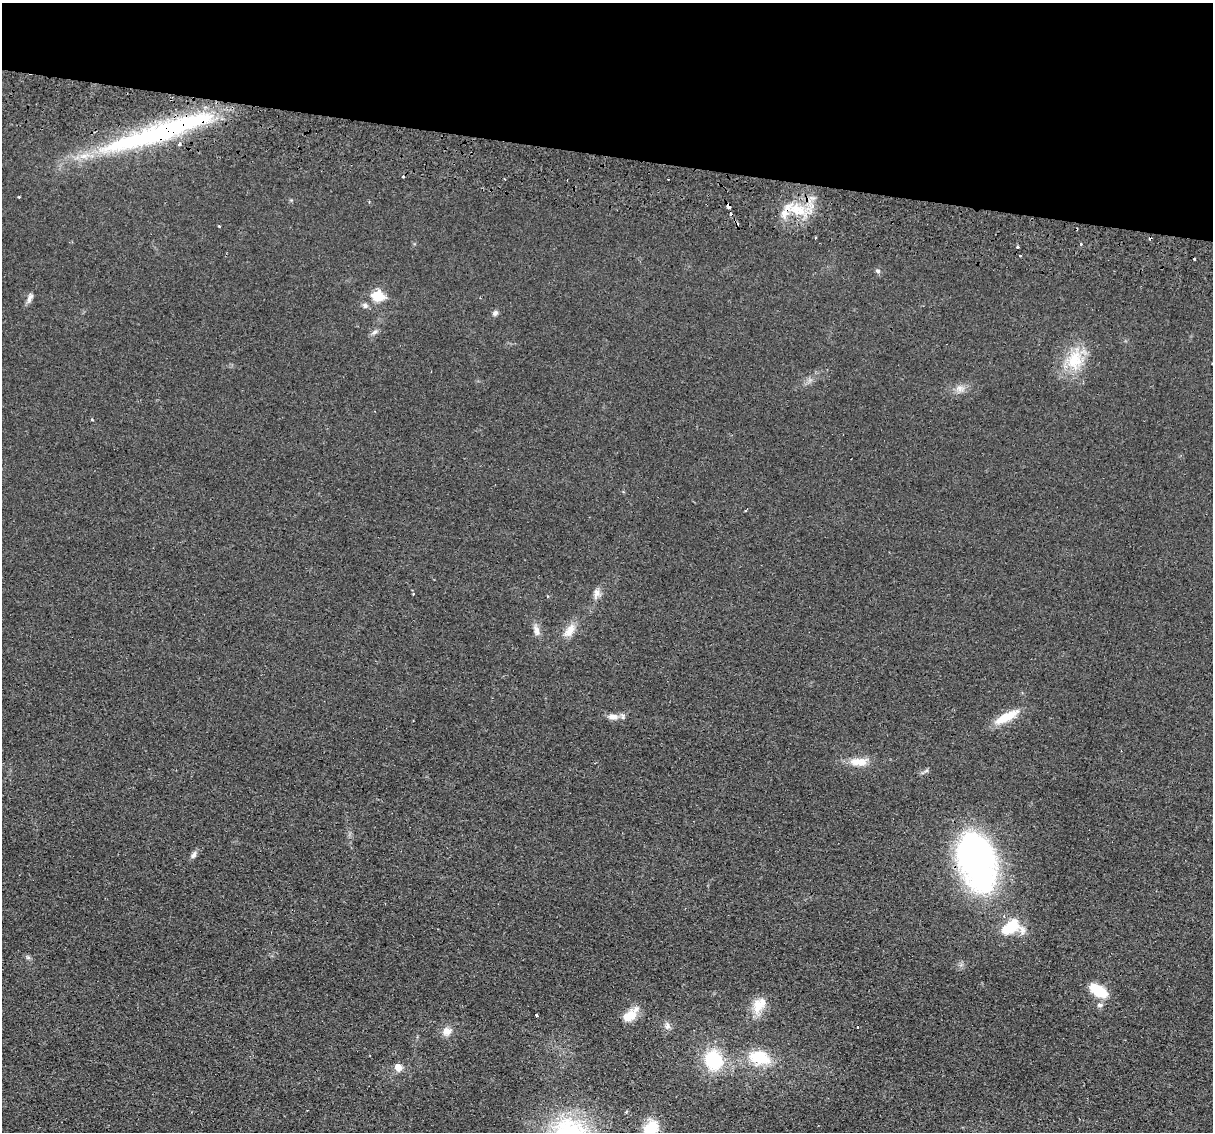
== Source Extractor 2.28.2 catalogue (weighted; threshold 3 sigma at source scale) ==
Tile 2 of 4 x 4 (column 2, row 1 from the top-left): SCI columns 1229-2439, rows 3681-4810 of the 4875 x 4985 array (HDU 1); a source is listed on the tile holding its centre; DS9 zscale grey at full resolution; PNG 1215 x 1134 px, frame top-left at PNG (2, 3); no overlay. Shown black and unused: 14% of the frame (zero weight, under 2 of 3 exposures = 3% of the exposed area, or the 3 px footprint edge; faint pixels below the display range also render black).
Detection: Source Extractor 2.28.2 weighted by HDU 2 'WHT'; one run over the whole footprint, this tile lists its part. Background 0.0238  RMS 0.0054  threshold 0.0241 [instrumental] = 3 sigma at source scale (4.5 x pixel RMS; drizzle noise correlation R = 1.50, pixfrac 1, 0.05/0.05 arcsec/px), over >= 5 px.
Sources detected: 49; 6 cosmic-ray / hot-pixel residue — not listed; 5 inside a brighter listed object's ellipse — not listed separately; the other 38 listed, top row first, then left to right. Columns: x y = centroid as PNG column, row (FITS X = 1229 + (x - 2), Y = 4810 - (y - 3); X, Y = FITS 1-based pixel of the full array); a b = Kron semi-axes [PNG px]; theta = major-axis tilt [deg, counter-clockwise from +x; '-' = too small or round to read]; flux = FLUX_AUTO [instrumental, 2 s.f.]
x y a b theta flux
164 132 102 21 22 89
728 206 4 3 - 2.7
797 210 22 13 -20 14
815 238 3 2 - 0.99
1081 244 3 3 - 0.75
1017 247 3 3 - 1.5
1020 256 3 2 - 0.49
878 271 7 5 -17 1
378 296 6 6 - 31
30 298 13 6 63 2.3
365 305 8 7 - 1.6
495 313 7 6 - 1.6
374 332 9 5 28 1.6
1074 360 29 20 77 19
959 388 9 8 - 2.7
92 420 3 3 - 0.81
596 593 13 8 79 3
536 631 15 7 -79 3.2
570 631 21 10 56 6.1
613 717 15 8 -7 3.7
1007 717 33 10 27 11
858 762 26 10 -3 7.9
194 855 11 6 62 1.9
977 862 61 35 -72 150
1012 927 27 18 15 18
28 958 7 4 -1 0.94
1098 990 19 10 -33 16
1100 1005 8 5 -1 1.5
757 1008 22 14 79 8.8
536 1016 3 3 - 1.5
628 1016 18 11 30 7.4
667 1026 8 7 - 2
858 1027 3 2 - 0.72
447 1031 12 10 11 4.2
759 1057 25 16 -13 19
714 1060 19 16 -71 29
398 1067 7 6 - 4.9
651 1128 16 12 34 16
Overlapping masked pixels (flux is a lower limit): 2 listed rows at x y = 164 132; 728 206
Isophote crosses this tile's border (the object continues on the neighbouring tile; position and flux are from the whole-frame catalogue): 1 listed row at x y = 651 1128